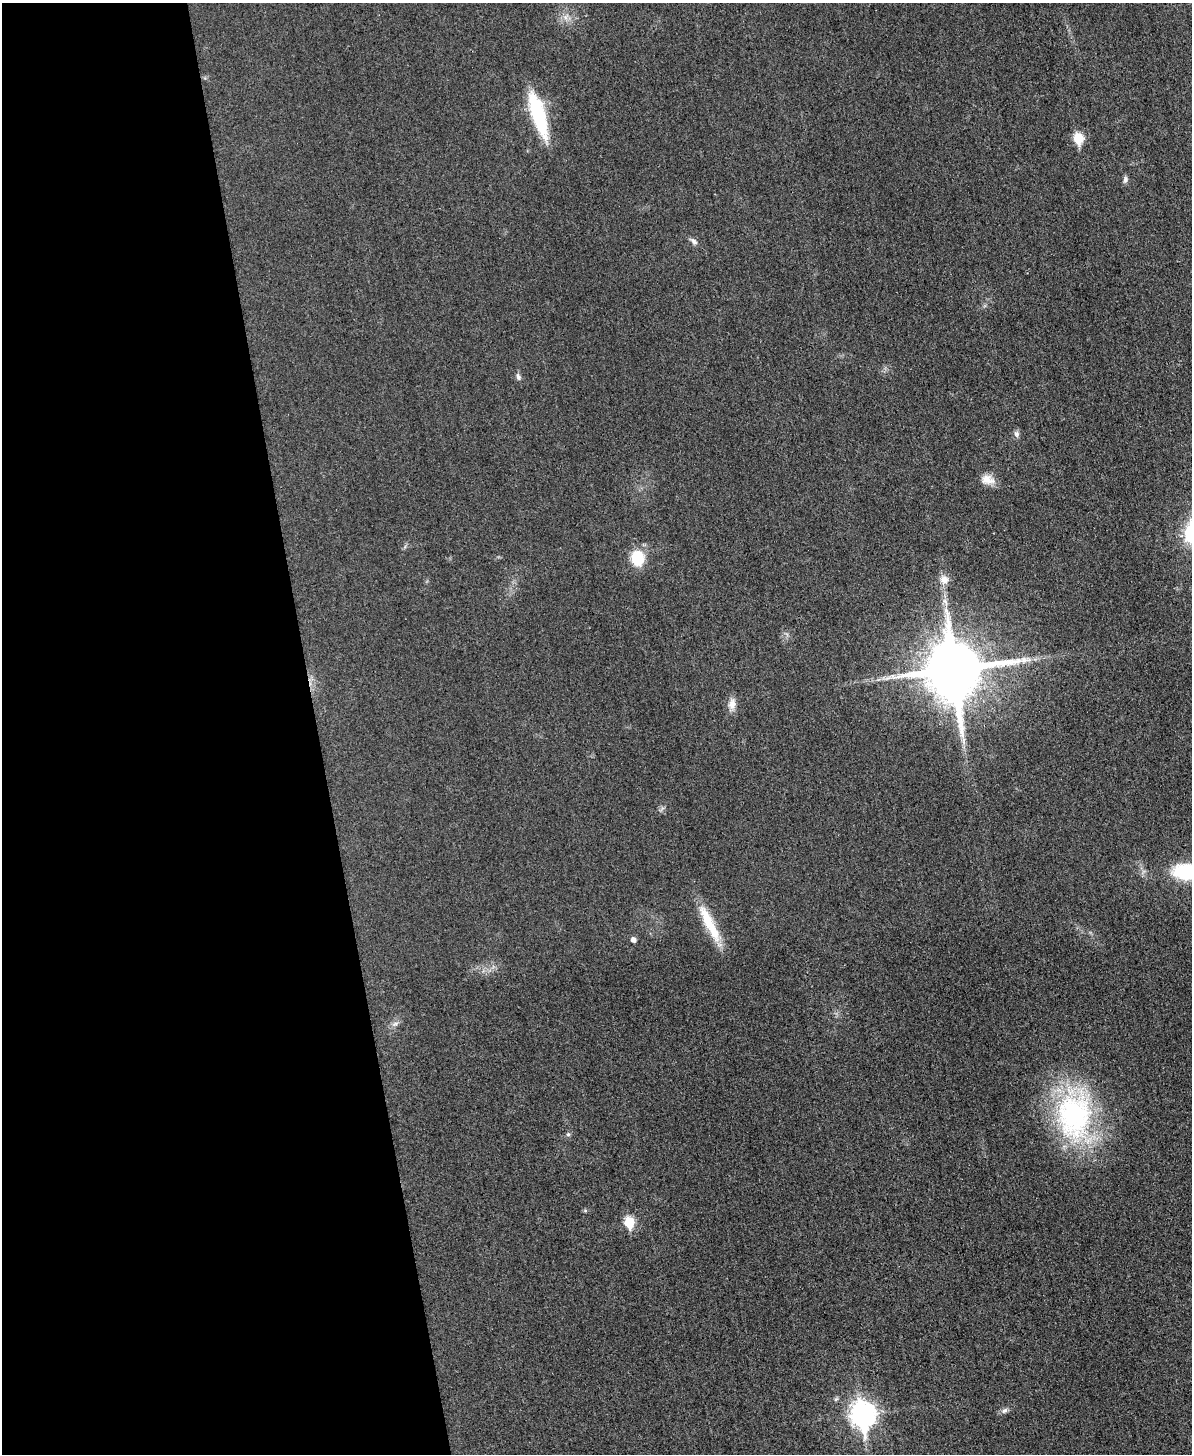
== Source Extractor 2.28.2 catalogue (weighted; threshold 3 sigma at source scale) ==
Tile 5 of 4 x 3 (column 1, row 2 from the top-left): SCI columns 15-1204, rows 1705-3156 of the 4773 x 4748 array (HDU 1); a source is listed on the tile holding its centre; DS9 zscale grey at full resolution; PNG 1194 x 1456 px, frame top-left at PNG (2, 3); no overlay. Shown black and unused: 27% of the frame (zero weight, under 3 of 4 exposures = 1% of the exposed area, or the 3 px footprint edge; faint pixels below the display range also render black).
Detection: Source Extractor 2.28.2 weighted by HDU 2 'WHT'; one run over the whole footprint, this tile lists its part. Background 0.0307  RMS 0.0059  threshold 0.0266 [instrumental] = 3 sigma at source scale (4.5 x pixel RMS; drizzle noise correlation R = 1.50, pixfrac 1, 0.05/0.05 arcsec/px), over >= 5 px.
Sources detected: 24; all 24 listed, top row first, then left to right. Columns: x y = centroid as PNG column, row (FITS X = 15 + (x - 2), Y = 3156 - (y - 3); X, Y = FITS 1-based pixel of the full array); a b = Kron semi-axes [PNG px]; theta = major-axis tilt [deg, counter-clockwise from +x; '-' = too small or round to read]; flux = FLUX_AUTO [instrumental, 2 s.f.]
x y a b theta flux
565 17 9 6 -72 2.7
538 115 46 13 -73 49
1078 138 6 6 - 28
1125 179 10 6 74 1.8
694 241 12 6 -46 2.1
518 377 9 6 -74 1.9
1016 434 9 7 -77 2
988 480 18 12 -13 6.5
638 558 15 13 -79 20
944 580 13 12 - 4.9
945 602 11 5 -65 2.7
954 669 18 17 - 4500
732 704 16 9 81 5.1
1185 872 22 14 -3 39
709 924 53 11 -63 20
633 940 5 5 - 2.8
395 1024 11 5 24 2.2
1074 1116 72 47 -87 110
568 1134 5 5 - 0.98
585 1210 6 4 0 0.8
629 1222 6 6 - 35
836 1399 7 4 45 1
1004 1411 9 7 43 2
863 1414 11 9 -82 450
Overlapping masked pixels (flux is a lower limit): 1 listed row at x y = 954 669
Isophote crosses this tile's border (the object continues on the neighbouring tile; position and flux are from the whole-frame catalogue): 1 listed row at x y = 1185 872